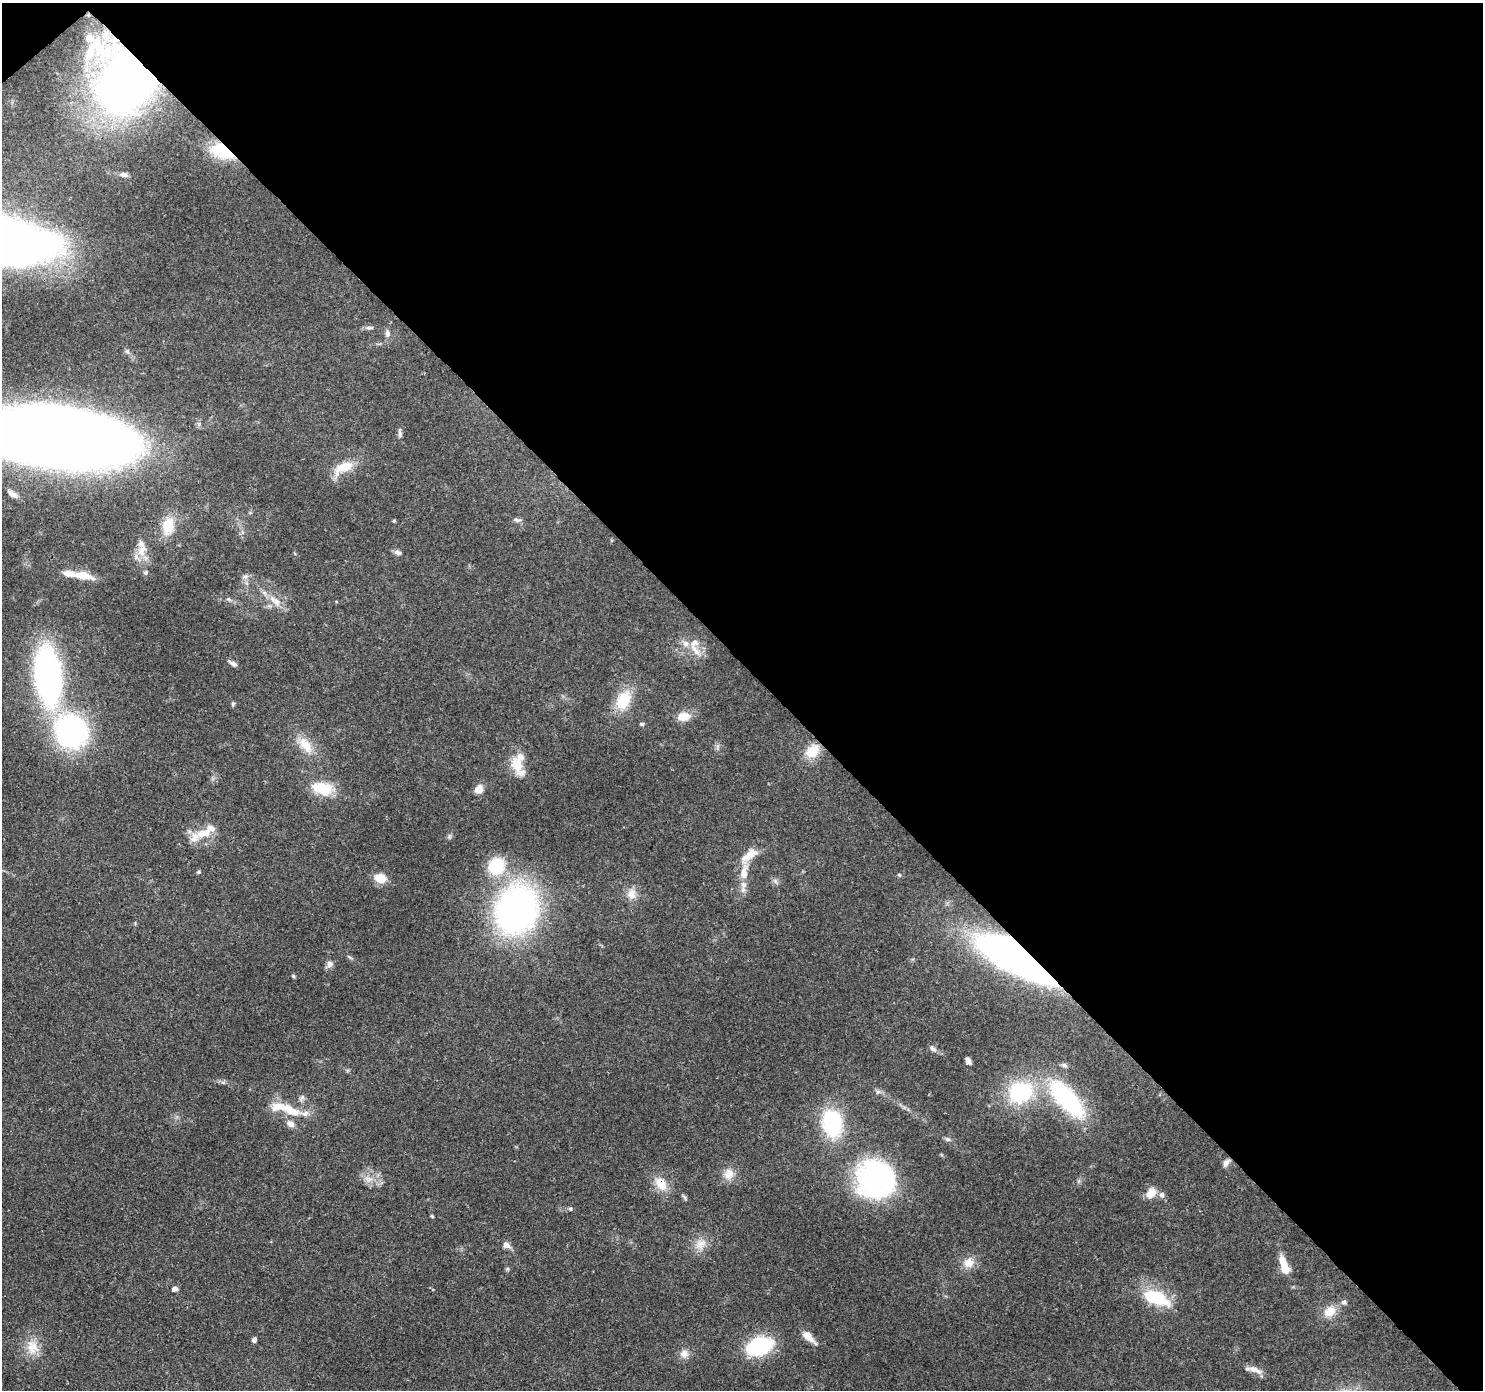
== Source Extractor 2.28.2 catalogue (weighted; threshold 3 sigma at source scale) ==
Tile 3 of 4 x 4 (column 3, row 1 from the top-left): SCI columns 3056-4536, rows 4397-5784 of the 6119 x 6080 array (HDU 1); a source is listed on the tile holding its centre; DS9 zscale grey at full resolution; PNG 1485 x 1392 px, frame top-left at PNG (2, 3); no overlay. Shown black and unused: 48% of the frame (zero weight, under 3 of 4 exposures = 8% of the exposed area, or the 3 px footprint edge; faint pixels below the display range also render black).
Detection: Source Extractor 2.28.2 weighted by HDU 2 'WHT'; one run over the whole footprint, this tile lists its part. Background 0.122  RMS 0.0043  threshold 0.0193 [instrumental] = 3 sigma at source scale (4.5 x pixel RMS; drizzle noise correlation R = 1.50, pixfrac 1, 0.0396/0.0396 arcsec/px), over >= 5 px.
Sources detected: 91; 1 inside a brighter object's white glare — not listed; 13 inside a brighter listed object's ellipse — not listed separately; the other 77 listed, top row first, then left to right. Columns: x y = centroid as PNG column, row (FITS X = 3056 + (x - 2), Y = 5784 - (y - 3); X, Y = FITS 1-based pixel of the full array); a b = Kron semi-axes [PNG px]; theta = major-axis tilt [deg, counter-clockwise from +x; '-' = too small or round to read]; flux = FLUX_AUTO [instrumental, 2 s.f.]
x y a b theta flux
98 47 40 17 -54 19
128 81 37 29 58 490
223 151 25 13 -21 22
124 175 11 6 -10 1.5
369 328 12 5 4 1.2
387 333 10 7 -83 1.7
400 433 13 5 -86 1.2
45 435 132 44 -8 870
343 468 31 13 28 9.5
12 494 14 6 -31 2.2
517 520 10 6 -12 1.3
394 521 4 4 - 0.59
168 526 23 15 81 9.6
142 550 19 11 72 5.7
398 553 10 6 -13 1.4
146 573 6 5 - 0.74
82 575 28 9 -9 7.7
245 577 9 7 37 1.7
228 599 7 5 -34 1
275 601 23 9 -45 5.5
694 643 21 11 70 5.5
233 663 12 5 -32 1.6
48 676 44 20 -84 150
623 700 25 15 64 14
233 704 6 5 - 0.66
683 717 14 9 7 6.8
642 724 6 4 0 0.73
71 731 41 37 -49 74
305 745 27 13 -52 8.5
812 751 19 13 45 8.7
518 763 29 15 78 8.7
323 788 28 15 -11 13
479 789 11 8 66 4
204 833 25 11 16 7.5
449 836 8 5 71 0.88
496 866 17 16 - 20
199 872 5 4 - 0.62
744 872 22 9 81 7.5
899 875 6 4 -43 0.57
380 878 10 8 -17 8.3
775 881 7 6 - 1.2
632 894 16 11 85 4.3
517 910 36 29 63 190
1019 959 56 18 -29 350
329 964 11 7 45 1.9
293 976 5 4 - 0.58
933 1049 11 6 -44 1.6
968 1061 7 5 -59 1.8
1064 1065 8 6 -27 1.1
878 1092 7 6 - 1.1
1020 1092 31 26 23 34
1067 1099 54 20 -48 51
291 1111 29 12 -28 10
832 1123 28 20 -80 38
947 1139 8 5 -14 1.1
1226 1163 11 6 53 1.8
729 1174 15 13 80 4.6
368 1179 14 6 -10 3.1
875 1179 32 31 - 100
661 1184 21 13 -51 7.1
1151 1193 15 11 53 4.4
570 1208 6 4 -19 0.62
432 1216 6 3 -45 0.5
701 1244 18 13 39 5.2
506 1245 10 7 -36 2.3
969 1263 14 14 - 4.9
1285 1269 8 7 - 6.6
175 1289 7 5 13 1.6
1156 1298 34 16 -21 21
1344 1302 7 7 - 1.2
1330 1311 17 13 37 6
808 1337 19 8 -44 4.7
254 1340 5 5 - 1.5
759 1346 20 13 18 45
32 1347 21 16 -85 7.9
684 1354 12 11 - 3.1
1255 1370 22 7 -21 3.5
Overlapping masked pixels (flux is a lower limit): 5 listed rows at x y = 128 81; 223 151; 45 435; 1019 959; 661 1184
Isophote crosses this tile's border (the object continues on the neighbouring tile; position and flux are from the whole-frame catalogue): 1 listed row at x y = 45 435
Unlisted compact peaks at least as high as the median listed source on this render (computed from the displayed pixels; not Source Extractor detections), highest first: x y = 223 1082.